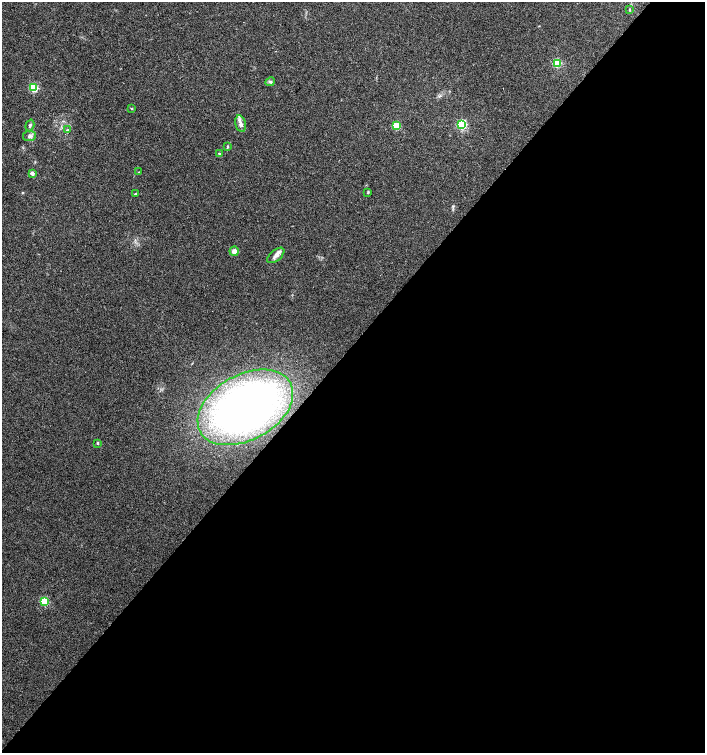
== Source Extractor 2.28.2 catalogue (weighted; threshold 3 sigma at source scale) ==
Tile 12 of 4 x 4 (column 4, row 3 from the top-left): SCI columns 4452-5857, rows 1504-3005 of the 6023 x 6017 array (HDU 1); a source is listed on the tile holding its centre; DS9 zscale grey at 2 x 2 block average (1 PNG px = mean of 2 x 2 image px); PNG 707 x 755 px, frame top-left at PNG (2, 2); each listed source drawn as its Kron ellipse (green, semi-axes under 4 px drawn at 4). Shown black and unused: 54% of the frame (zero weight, under 3 of 4 exposures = <1% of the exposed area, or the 3 px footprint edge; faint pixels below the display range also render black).
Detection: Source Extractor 2.28.2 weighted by HDU 2 'WHT'; one run over the whole footprint, this tile lists its part. Background 0.0327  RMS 0.0032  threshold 0.0145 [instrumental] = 3 sigma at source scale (4.5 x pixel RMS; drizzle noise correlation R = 1.50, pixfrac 1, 0.0396/0.0396 arcsec/px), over >= 5 px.
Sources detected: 22; all 22 listed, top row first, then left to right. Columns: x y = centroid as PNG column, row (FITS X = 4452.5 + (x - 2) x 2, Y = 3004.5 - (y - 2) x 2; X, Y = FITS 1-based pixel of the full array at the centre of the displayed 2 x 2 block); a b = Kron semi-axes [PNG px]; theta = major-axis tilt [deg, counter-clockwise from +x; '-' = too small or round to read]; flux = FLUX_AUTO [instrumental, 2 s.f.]
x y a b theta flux
629 10 4 2 - 0.6
557 63 3 3 - 52
270 82 5 3 - 1.1
34 88 3 3 - 51
131 108 3 2 - 0.54
241 124 8 5 -77 3.2
462 124 3 3 - 72
30 125 6 3 72 1.3
396 126 3 3 - 37
68 130 3 2 - 0.58
29 136 6 5 - 2.4
228 146 3 3 - 0.82
219 154 2 2 - 1.4
139 172 3 2 - 0.32
32 173 2 2 - 6.3
368 192 3 3 - 0.65
135 194 3 3 - 0.5
234 251 4 4 - 4.1
276 255 10 5 39 3.8
245 407 51 32 29 360
98 443 3 3 - 1
45 601 3 3 - 42
Diffuse or blended objects may show on this block-average render without a row.